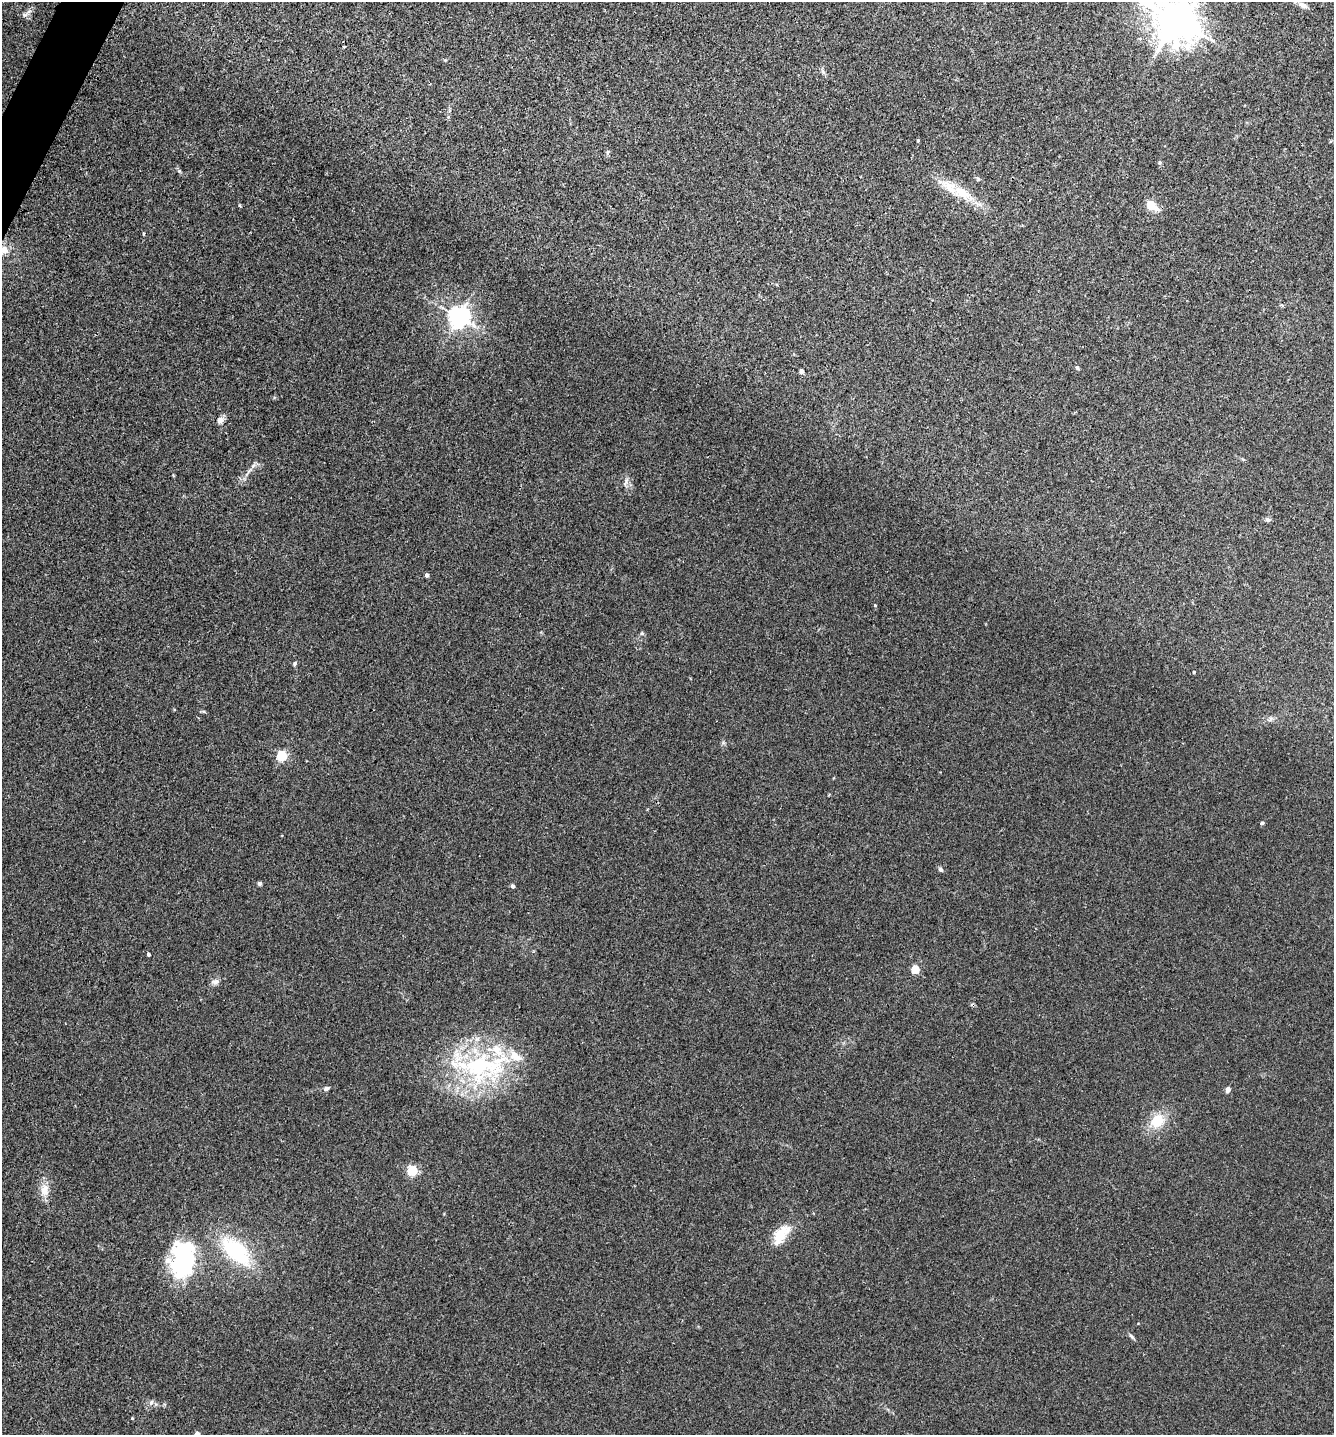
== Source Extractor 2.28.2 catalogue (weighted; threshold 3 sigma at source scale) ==
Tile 11 of 4 x 4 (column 3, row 3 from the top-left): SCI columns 2823-4154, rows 1464-2896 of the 5791 x 5784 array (HDU 1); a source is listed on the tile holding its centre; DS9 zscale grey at full resolution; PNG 1336 x 1437 px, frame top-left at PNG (2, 2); no overlay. Shown black and unused: <1% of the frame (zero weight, under 3 of 4 exposures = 2% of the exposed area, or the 3 px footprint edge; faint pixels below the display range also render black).
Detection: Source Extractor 2.28.2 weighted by HDU 2 'WHT'; one run over the whole footprint, this tile lists its part. Background 0.0172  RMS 0.0044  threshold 0.02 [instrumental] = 3 sigma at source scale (4.5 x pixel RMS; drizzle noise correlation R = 1.50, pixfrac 1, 0.05/0.05 arcsec/px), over >= 5 px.
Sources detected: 47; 7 inside a brighter listed object's ellipse — not listed separately; the other 40 listed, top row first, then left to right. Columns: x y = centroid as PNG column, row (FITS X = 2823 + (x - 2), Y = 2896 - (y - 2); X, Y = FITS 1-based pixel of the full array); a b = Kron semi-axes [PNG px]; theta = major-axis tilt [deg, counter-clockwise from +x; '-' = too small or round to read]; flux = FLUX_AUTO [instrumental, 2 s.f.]
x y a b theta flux
1303 5 13 6 -26 2.1
24 14 7 4 -20 0.88
1175 19 13 12 - 1400
608 152 6 4 89 0.68
1160 162 5 5 - 0.74
978 179 7 4 -53 0.72
962 193 29 14 -30 12
1151 205 12 8 -40 7.4
3 249 10 10 - 3.6
459 317 7 7 - 290
1077 368 5 4 - 0.85
801 371 4 4 - 2.3
220 420 9 7 35 2
625 482 12 4 68 1.1
1268 520 7 5 -20 1
427 575 4 4 - 1.2
875 605 4 4 - 0.39
295 663 5 4 - 0.76
1194 672 3 3 - 0.53
282 756 5 5 - 36
1262 823 4 4 - 0.82
941 870 6 5 - 1
259 883 5 5 - 0.88
513 886 5 4 - 0.92
148 954 4 3 - 0.95
915 969 5 4 - 17
215 982 10 7 18 1.7
479 1066 56 42 9 64
326 1088 6 5 - 1.1
1228 1089 7 5 73 1.3
1157 1121 15 13 46 9.9
412 1170 5 5 - 34
45 1190 16 11 86 4.8
779 1236 23 14 67 8.7
236 1251 37 19 -43 33
183 1260 41 26 86 50
1131 1336 8 4 -36 0.82
151 1402 7 5 48 1.1
132 1418 4 3 - 0.36
197 1434 4 4 - 4.1
Isophote crosses this tile's border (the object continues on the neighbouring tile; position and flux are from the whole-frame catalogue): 3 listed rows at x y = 1175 19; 3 249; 197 1434